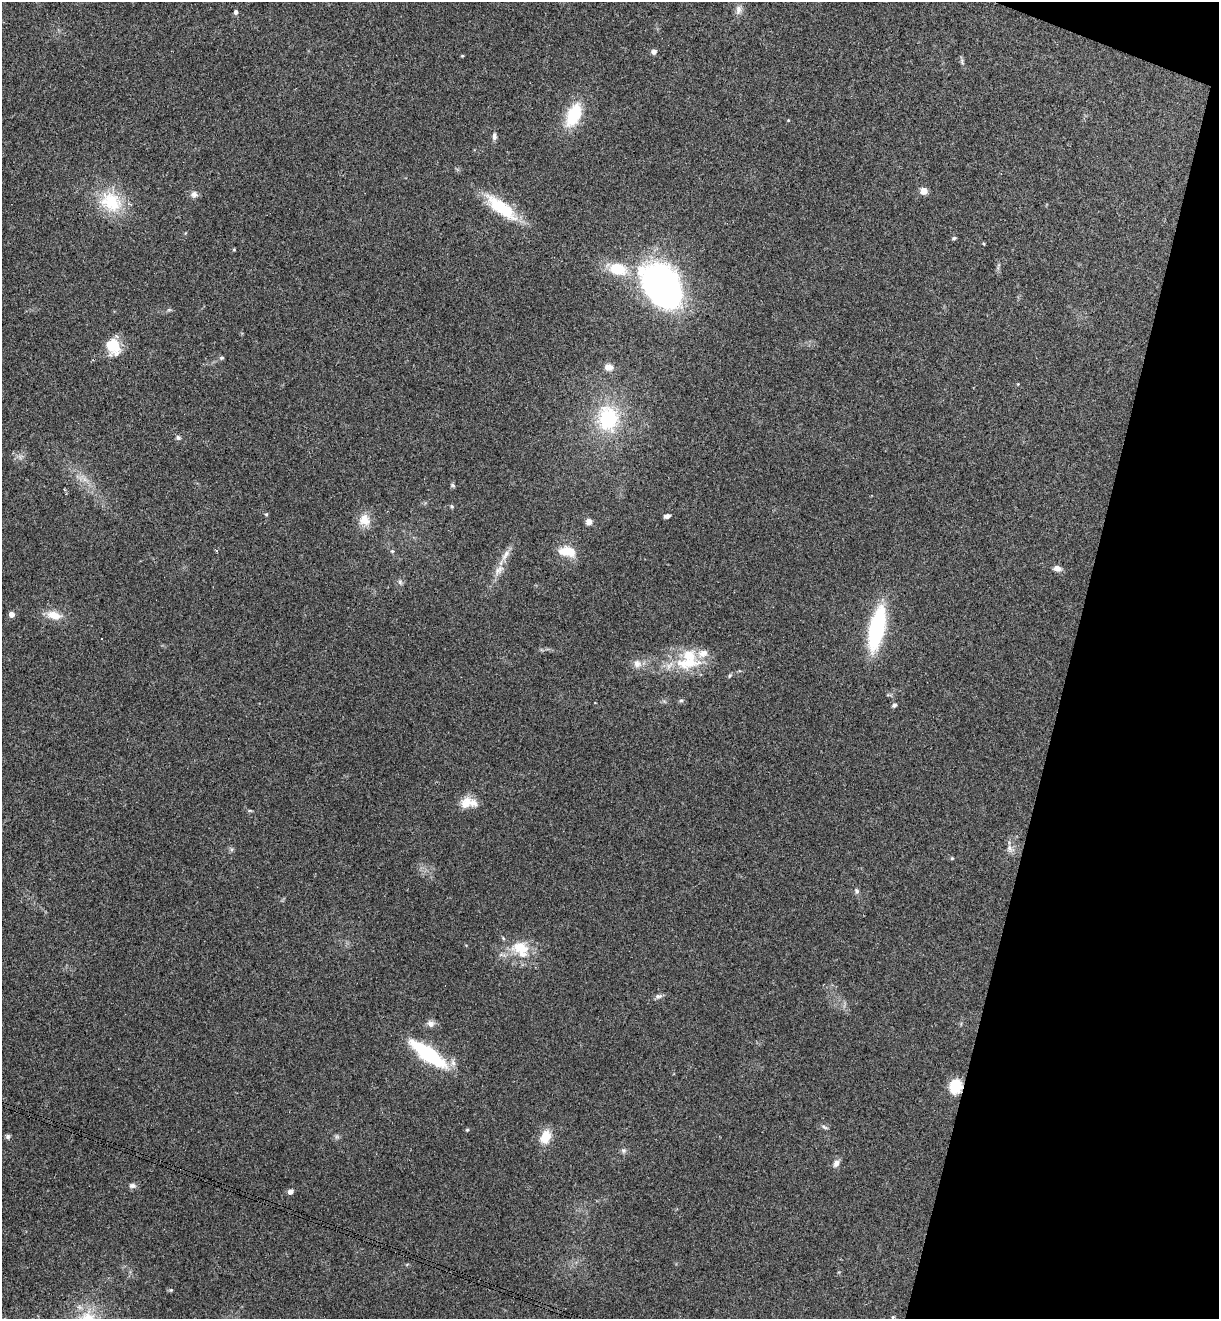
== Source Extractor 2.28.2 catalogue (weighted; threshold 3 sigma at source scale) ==
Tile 8 of 4 x 4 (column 4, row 2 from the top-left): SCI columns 3836-5052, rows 2659-3975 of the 5364 x 5313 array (HDU 1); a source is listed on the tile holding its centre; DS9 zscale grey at full resolution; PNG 1221 x 1321 px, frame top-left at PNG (2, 2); no overlay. Shown black and unused: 13% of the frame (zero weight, under 3 of 4 exposures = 6% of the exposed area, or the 3 px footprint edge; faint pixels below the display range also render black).
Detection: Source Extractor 2.28.2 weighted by HDU 2 'WHT'; one run over the whole footprint, this tile lists its part. Background 0.188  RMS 0.0075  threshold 0.0338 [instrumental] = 3 sigma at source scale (4.5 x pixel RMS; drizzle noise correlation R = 1.50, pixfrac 1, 0.05/0.05 arcsec/px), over >= 5 px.
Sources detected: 67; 1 cosmic-ray / hot-pixel residue — not listed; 3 inside a brighter listed object's ellipse — not listed separately; the other 63 listed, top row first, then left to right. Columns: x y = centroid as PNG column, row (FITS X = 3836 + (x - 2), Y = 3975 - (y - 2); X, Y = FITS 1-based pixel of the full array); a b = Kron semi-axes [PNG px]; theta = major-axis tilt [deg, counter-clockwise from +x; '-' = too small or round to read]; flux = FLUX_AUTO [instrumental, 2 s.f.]
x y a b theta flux
738 10 13 8 81 4.1
236 12 5 5 - 1.8
654 51 5 5 - 2.9
462 56 4 3 - 0.69
962 61 8 5 -81 1.7
574 115 21 12 67 37
494 136 10 6 -88 2.4
924 191 5 4 - 13
194 194 10 9 - 3.2
111 202 34 26 -29 35
501 207 44 14 -38 36
954 238 5 4 - 1.1
234 250 5 3 - 0.72
618 269 20 14 -10 24
662 285 52 36 -53 210
169 310 6 4 18 1.1
113 346 20 16 -69 19
222 358 6 5 - 1.3
609 367 10 8 -12 5.3
1018 384 4 4 - 0.6
608 418 31 24 -87 54
178 438 6 6 - 1.7
453 485 6 5 - 1.2
452 506 6 5 - 1.1
266 514 5 4 - 0.87
667 516 7 4 15 2.5
364 520 16 15 - 10
589 522 8 7 - 3.1
392 551 5 4 - 0.91
568 552 20 11 -7 15
505 555 20 6 61 5.8
1058 568 9 7 -14 4.1
499 570 18 9 47 6.4
400 582 6 6 - 1.8
11 614 4 4 - 6.5
54 615 20 11 -15 11
877 628 31 10 78 110
688 663 39 14 4 30
637 664 11 10 - 5.1
730 676 6 4 46 1
681 700 6 4 0 1.1
894 705 6 5 - 1.5
466 803 19 14 44 9.9
250 811 6 4 -19 0.92
1010 848 13 7 -40 3.9
952 858 5 4 - 0.79
857 891 8 6 -74 1.7
521 949 21 17 -37 24
658 996 10 6 16 2.3
431 1024 10 9 - 3.6
428 1054 38 12 -36 64
956 1086 14 12 69 18
824 1127 9 4 -27 1.6
467 1130 5 4 - 0.86
8 1136 7 6 - 1.6
337 1137 7 4 -18 1.4
545 1137 15 10 71 14
623 1150 7 7 - 1.9
836 1163 10 7 51 3.6
132 1186 9 7 5 2.5
290 1192 5 5 - 3.7
171 1290 5 5 - 0.96
893 1317 5 4 - 0.9
Overlapping masked pixels (flux is a lower limit): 1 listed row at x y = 956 1086